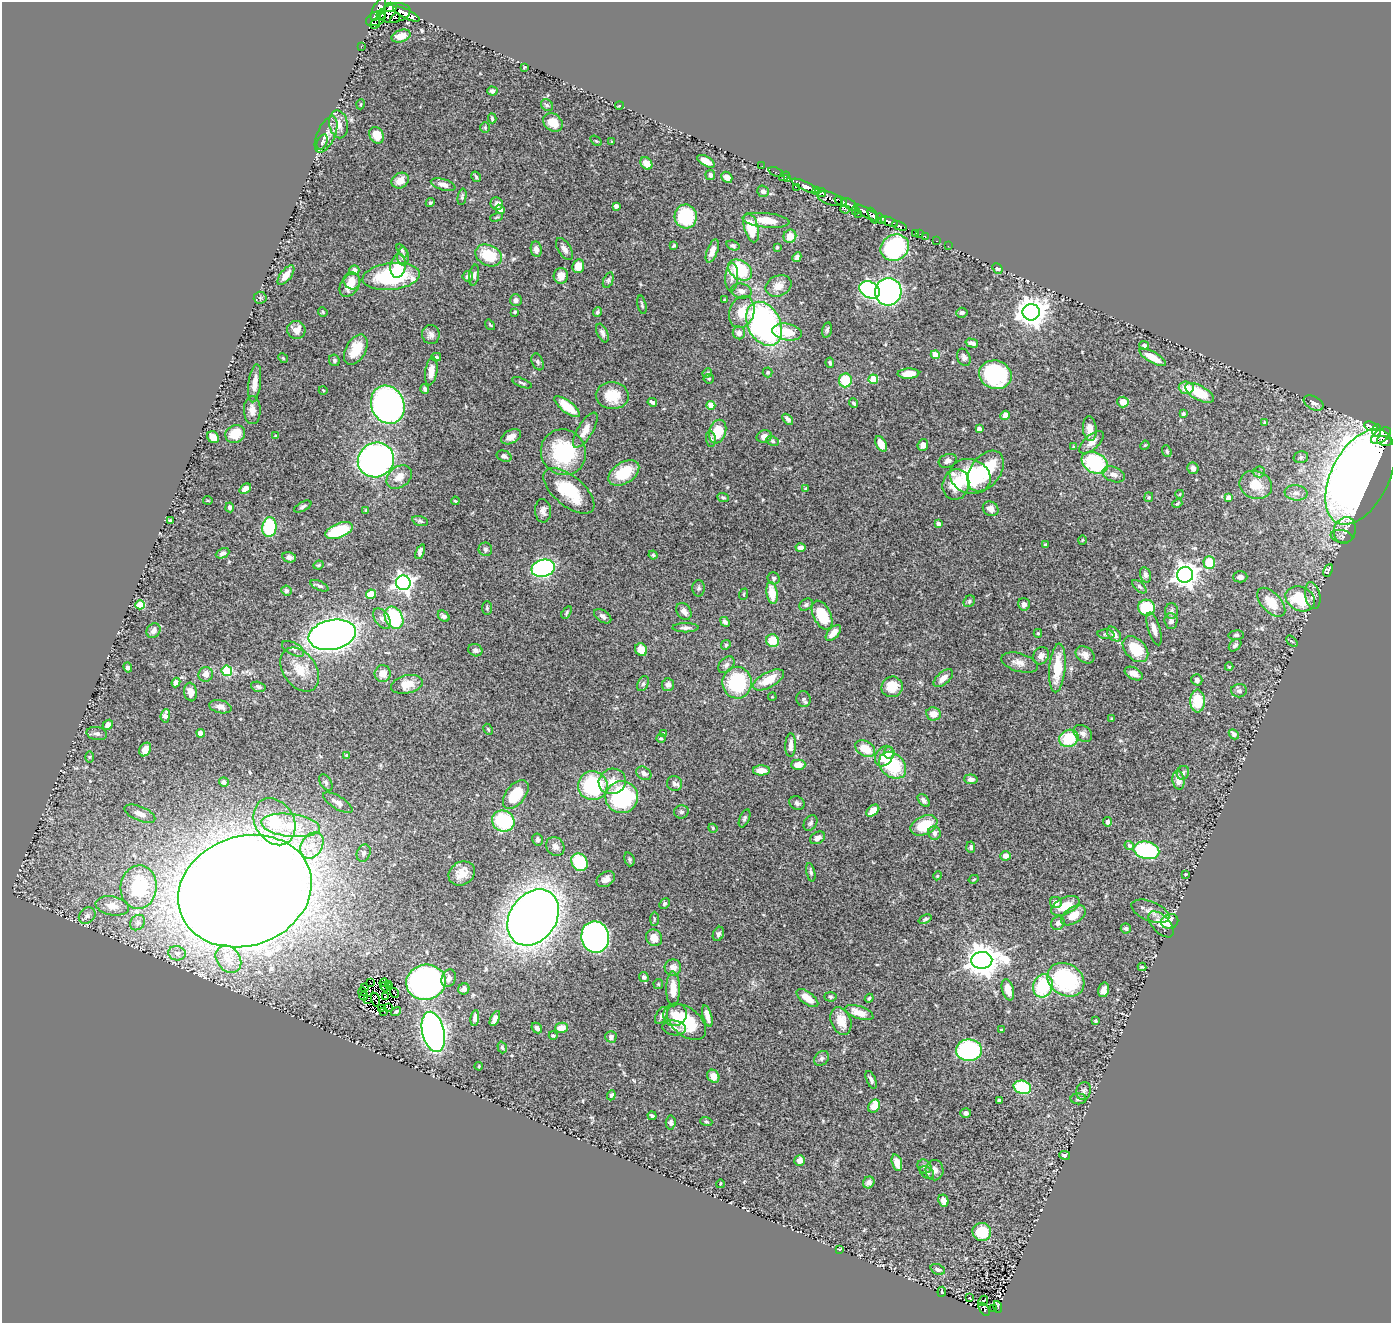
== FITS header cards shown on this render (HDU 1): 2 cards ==
NAXIS1  =                 1389
NAXIS2  =                 1321

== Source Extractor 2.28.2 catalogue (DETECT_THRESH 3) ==
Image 1389 x 1321 px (HDU 1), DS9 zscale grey, 1 PNG px = 1 image px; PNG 1393 x 1325 px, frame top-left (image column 1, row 1321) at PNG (2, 2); each listed source drawn as its Kron ellipse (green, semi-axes under 4 px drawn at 4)
Background 0.944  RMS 0.041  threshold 0.123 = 3 sigma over >= 5 px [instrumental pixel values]
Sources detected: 474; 6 with non-positive FLUX_AUTO (blend fragments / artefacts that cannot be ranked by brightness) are neither listed nor drawn; the other 468 listed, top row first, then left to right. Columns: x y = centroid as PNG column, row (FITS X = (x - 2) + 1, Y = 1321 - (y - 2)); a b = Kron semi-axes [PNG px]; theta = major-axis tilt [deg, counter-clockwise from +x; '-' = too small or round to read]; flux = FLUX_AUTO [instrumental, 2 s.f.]
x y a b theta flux
391 7 6 5 - 800
378 9 13 5 61 1400
395 13 16 9 13 1800
407 14 14 4 -26 1500
381 15 5 3 - 72
395 18 6 3 50 270
376 19 10 7 23 260
375 24 5 4 - 410
401 36 10 6 18 26
361 46 3 2 - 15
524 67 3 2 - 2
492 91 5 4 - 6.4
361 104 5 3 - 2.6
547 105 6 5 - 5.4
619 106 4 3 - 2.6
492 118 5 3 - 3.8
553 122 10 8 -35 40
339 124 14 9 -79 26
485 127 5 4 - 3
326 135 19 9 66 26
377 135 9 7 -61 25
596 141 6 3 -36 3.1
322 142 8 5 66 5.9
612 142 3 2 - 2.1
706 161 9 4 -30 27
646 163 7 5 -51 25
762 166 2 2 - 4.3
776 172 8 2 -22 21
710 175 5 4 - 7.4
784 176 5 3 - 35
476 177 5 4 - 4
727 177 6 5 - 18
788 179 3 3 - 34
400 181 9 7 32 24
443 185 13 5 -17 15
805 186 14 4 -25 1700
797 187 2 2 - 54
816 190 4 3 - 490
763 191 6 5 - 9
821 192 5 4 - 660
462 197 8 4 79 4.7
830 198 13 6 -19 430
841 201 6 4 -21 770
430 203 5 4 - 4.2
497 204 6 6 - 11
850 204 9 5 -29 530
616 206 4 4 - 13
500 209 5 4 - 12
845 209 5 3 - 140
855 210 4 3 - 43
867 213 14 4 -30 1700
858 214 3 2 - 73
686 216 12 11 - 190
873 216 8 4 -66 580
496 217 6 4 20 3.3
881 219 5 4 - 650
766 220 23 7 -6 43
889 222 9 4 -20 1600
899 226 8 3 -22 120
751 228 15 7 -75 74
915 233 4 3 - 73
920 234 2 2 - 5.6
790 236 7 6 - 35
925 237 3 2 - 20
937 241 3 2 - 13
733 245 7 4 -18 6.8
674 246 4 3 - 3
948 246 2 2 - 15
777 247 4 3 - 2.8
895 248 14 12 30 340
536 249 8 5 -82 14
564 249 12 6 -58 14
402 250 7 4 -58 4.8
712 251 12 5 69 18
489 255 14 10 -26 87
403 256 9 6 -90 7.7
797 257 5 4 - 9
398 266 12 7 81 32
578 266 7 6 - 41
997 268 6 4 -48 14
354 270 5 5 - 23
740 270 13 9 -34 140
286 275 12 5 52 22
474 275 11 5 82 8.4
391 276 29 13 6 290
468 276 5 5 - 9.7
561 276 8 7 - 20
732 277 14 6 87 15
608 280 8 5 69 5.9
352 281 8 8 - 28
350 285 13 9 56 42
779 286 13 10 24 29
870 290 11 8 -29 430
741 291 10 7 -13 15
888 292 14 13 - 730
260 298 6 6 - 5.9
516 300 6 6 - 9.1
724 300 3 3 - 2.9
642 305 9 4 -77 4.4
323 312 5 4 - 3.4
515 312 4 3 - 3.8
597 312 5 4 - 4.5
742 312 16 12 70 51
1031 312 8 8 - 3500
962 313 6 5 - 7
764 324 23 16 -63 690
490 325 6 3 -53 2.6
296 330 9 9 - 23
827 330 8 4 76 5.4
787 332 15 8 -9 57
602 333 10 5 -66 8.5
739 333 6 6 - 11
431 335 9 9 - 13
972 343 6 3 -15 10
1144 345 5 4 - 7.1
356 350 16 10 61 63
935 355 4 4 - 67
436 357 5 4 - 3.5
964 357 9 6 -67 8.4
1153 357 15 5 -30 41
283 358 5 4 - 2.9
334 360 6 5 - 5
538 362 9 5 -68 5.9
830 363 5 3 - 4.3
431 371 14 6 82 27
768 372 5 5 - 3.6
707 373 5 4 - 3.2
908 374 11 5 3 32
995 375 16 14 -19 240
709 379 5 5 - 3.8
873 379 5 4 - 76
845 380 7 6 - 78
255 383 19 6 83 27
522 383 11 3 -22 5.4
1186 388 7 6 - 36
425 389 5 3 - 6.2
323 390 4 3 - 2
1199 393 16 7 -29 76
612 396 16 13 -4 63
652 402 5 3 - 6
1123 402 5 5 - 28
854 403 5 3 - 4.3
1314 403 10 6 -27 11
388 405 20 16 -67 1100
711 405 4 4 - 61
567 407 15 6 -37 75
252 410 14 8 -89 19
1183 414 3 3 - 5.4
1005 415 5 4 - 21
788 419 6 4 -46 11
1265 423 4 3 - 4.3
1371 426 7 3 -22 230
979 429 4 4 - 9.5
1090 429 12 7 -83 25
585 430 20 7 59 27
1377 430 7 4 82 250
718 432 12 8 72 71
235 434 10 8 25 48
276 436 3 3 - 4.5
1381 436 11 6 35 520
213 437 6 5 - 35
511 437 11 6 28 19
764 437 7 6 - 17
711 439 8 5 -83 6.2
773 441 6 4 -27 4.4
1384 441 8 5 -12 240
1092 442 15 7 42 23
881 444 8 5 -64 33
923 445 6 5 - 16
1145 445 5 3 - 2.7
1073 446 4 2 - 2.1
1167 451 6 4 -72 5.1
563 452 23 22 - 210
504 456 8 5 -22 8.5
1301 457 7 6 - 7
376 460 18 17 - 1100
948 461 9 6 19 12
1095 463 14 10 -30 240
1193 468 6 5 - 13
986 471 23 15 53 140
1259 472 6 5 - 7.5
624 473 17 10 32 92
1114 474 12 7 -21 15
970 476 21 17 -20 170
399 477 14 10 39 29
1360 477 51 29 63 3600
956 484 15 13 76 95
1256 485 16 14 -20 52
245 489 6 4 37 13
806 489 4 4 - 3.4
569 491 31 15 -40 130
1296 493 11 7 -6 14
1180 494 4 2 - 1.9
1149 497 5 4 - 3.4
723 498 6 4 -24 5
1228 498 4 4 - 19
208 500 4 2 - 2.5
455 501 4 3 - 2.6
1177 503 5 4 - 3.2
230 507 5 4 - 8
303 507 9 4 28 6.1
991 509 8 7 - 16
366 510 3 3 - 2.6
543 511 12 8 -87 14
170 521 4 3 - 3.7
420 521 8 5 -15 5.4
939 524 4 4 - 18
269 527 10 7 85 220
1345 530 13 11 71 19
339 531 14 7 22 140
1342 536 11 6 -9 8.9
1082 540 4 3 - 2.3
1045 545 3 3 - 3.9
801 548 5 4 - 15
485 549 7 6 - 7
420 552 8 4 66 7.6
223 553 7 4 23 8.2
653 555 4 4 - 3.6
289 557 7 5 -16 9.6
1209 563 6 5 - 70
319 565 5 3 - 3.2
543 568 12 8 13 460
1328 570 7 2 65 2.9
1145 575 8 5 -75 8.2
1185 575 8 8 - 2000
1240 577 7 5 0 11
774 578 6 6 - 5.1
403 583 7 7 - 1100
319 586 9 4 -24 6.5
1139 587 9 4 -42 4.9
699 588 8 6 90 6.2
286 591 5 5 - 5.4
772 593 11 5 -81 42
371 594 5 4 - 54
744 594 6 3 71 2.9
1313 596 13 7 -78 15
1300 599 15 12 -27 130
969 601 6 5 - 4.7
1271 602 18 9 -46 60
1024 604 6 6 - 12
140 605 4 4 - 86
806 605 7 5 33 7
487 608 7 5 90 4.6
1147 608 8 8 - 150
684 611 9 6 -54 14
1171 611 8 6 -89 7.5
567 612 7 4 56 4.3
822 615 15 8 -64 90
444 616 6 5 - 8.4
603 616 9 5 -34 10
394 618 11 8 -61 200
382 619 12 7 -52 13
1171 621 8 6 -86 13
725 622 5 4 - 8.8
685 628 13 4 1 9.6
1154 629 17 6 -73 21
153 631 8 6 52 11
833 633 10 5 48 24
1038 633 4 4 - 3.5
1106 634 8 4 -5 4.7
1114 634 9 5 -49 17
332 635 24 15 12 2400
1236 635 8 4 5 5.2
772 641 6 6 - 57
1292 641 7 2 -44 2.8
726 645 5 4 - 4.4
1235 645 7 5 47 7.8
293 649 12 6 -28 9.6
1135 649 15 10 -46 85
475 650 7 6 - 7.8
641 650 6 6 - 36
1085 655 10 7 -35 17
1041 656 9 7 57 15
1020 663 19 9 -16 22
726 665 9 6 46 11
1229 667 4 4 - 2.5
128 668 5 4 - 7.6
1057 668 24 8 85 85
300 670 24 16 -56 58
227 671 5 5 - 130
206 674 7 7 - 18
383 674 8 8 - 25
1134 674 10 6 -27 18
943 678 12 6 41 21
768 680 17 7 28 55
1197 680 6 5 - 9.1
176 682 5 4 - 13
737 683 16 14 89 200
407 684 16 9 13 45
643 684 8 5 62 6
668 685 6 6 - 9.5
258 687 7 5 -15 6
892 687 11 10 - 53
1239 691 8 6 2 7
191 692 9 6 -81 17
772 697 4 3 - 2.2
803 699 8 7 - 7.2
1198 701 11 7 90 77
220 707 11 6 -13 13
933 714 7 6 - 30
165 716 7 4 83 20
1112 719 4 4 - 4.1
108 725 5 4 - 18
488 729 6 3 -63 3.2
201 733 4 4 - 45
1083 733 10 7 -37 12
97 734 10 6 -10 10
664 734 4 4 - 6.9
1234 734 6 4 -47 8.1
661 738 5 4 - 3.7
1069 738 10 8 29 110
791 745 12 5 87 19
145 749 7 5 58 20
865 749 11 7 -30 51
889 753 6 5 - 18
347 755 4 3 - 3.7
884 756 11 8 58 38
89 757 6 4 88 2.9
798 765 7 5 1 29
893 765 15 11 -46 150
761 770 8 5 0 26
644 773 8 6 -31 12
1183 773 7 6 - 6.7
971 779 7 5 -6 11
1178 780 9 6 -80 20
612 781 14 12 23 39
224 782 5 5 - 8.3
326 783 9 5 -57 6.2
674 784 8 7 - 8.4
593 786 15 14 - 230
516 794 17 9 52 90
622 797 16 16 - 300
924 800 7 5 -47 8.8
338 802 17 6 -31 18
797 803 8 6 -25 7.4
873 811 7 4 39 26
681 812 7 6 - 6.4
140 814 16 7 -23 25
744 818 9 5 67 5.7
503 821 11 10 - 190
274 822 25 19 -59 91
1108 822 4 4 - 6.9
810 823 8 6 59 7.4
291 825 29 11 -7 86
924 825 14 9 25 82
713 828 4 4 - 2.9
934 833 7 6 - 12
817 838 8 5 30 15
538 840 6 5 - 5.1
312 845 14 10 57 41
1129 845 5 4 - 8.6
555 846 10 8 -50 13
971 847 5 4 - 6.3
1146 850 13 8 -13 300
364 853 9 6 67 8.2
1006 856 5 4 - 19
629 859 7 5 -73 4.6
580 862 9 8 - 110
811 872 9 4 -79 6
462 873 14 11 31 37
1186 874 2 2 - 2.3
937 876 4 3 - 2.6
606 879 10 7 33 14
974 879 5 3 - 3
139 887 22 18 84 190
245 891 68 54 19 14000
1056 903 6 5 - 16
664 904 5 4 - 5.3
112 906 17 9 -10 37
1065 906 15 8 25 45
1150 911 20 9 -22 23
1073 915 14 8 32 40
87 916 9 7 44 14
533 917 30 23 55 3200
654 919 7 3 90 3.3
925 919 7 4 24 4.8
1170 921 9 7 16 64
138 923 8 7 - 9.7
1058 923 7 6 - 10
1161 924 16 8 -47 22
1126 928 5 5 - 5.1
718 934 7 5 65 6
595 937 16 14 -79 780
654 938 9 7 -56 25
177 953 9 7 -11 13
228 959 15 11 -53 35
982 960 10 8 2 5300
1142 967 4 4 - 3.4
673 968 8 8 - 18
644 977 5 4 - 6.5
449 978 9 7 67 13
1066 980 19 15 -32 280
370 982 2 2 - 2.6
426 982 20 17 11 1100
384 983 4 2 - 2.3
388 984 3 2 - 1.1
658 984 5 4 - 3.5
1043 986 12 9 74 140
364 987 3 2 - 1.4
385 987 5 2 - 2.1
390 987 2 2 - 5.1
464 989 6 5 - 11
673 989 18 6 -90 41
1008 990 11 5 -74 26
1104 990 7 5 77 16
363 992 4 3 - 2
395 993 5 2 - 3.8
364 996 4 2 - 4.5
385 996 4 2 - 1.6
830 997 6 4 -4 4.4
807 998 13 6 -37 33
869 998 4 3 - 4.7
368 1000 2 2 - 4.6
375 1000 7 3 -76 4.8
381 1008 2 2 - 2.4
389 1008 3 2 - 4.8
396 1011 5 3 - 4
384 1012 3 2 - 3.1
859 1013 15 6 -18 39
661 1015 9 5 59 7.7
675 1015 12 11 - 25
707 1016 11 4 -74 19
475 1018 8 3 81 8.1
495 1018 8 4 62 12
841 1021 14 10 -68 43
1096 1021 3 3 - 3.3
687 1022 23 13 -40 140
537 1028 6 4 -48 8.1
561 1028 6 5 - 27
674 1028 12 7 -7 12
1001 1030 3 2 - 2.2
433 1032 20 11 -77 1200
553 1036 4 4 - 5.2
611 1037 6 5 - 9.7
502 1047 6 4 -71 4.1
969 1050 13 11 1 390
822 1058 8 6 47 8.2
479 1066 4 3 - 2.4
713 1076 7 5 -55 26
871 1080 9 4 -67 7.5
1022 1087 9 6 -16 180
1084 1091 9 7 78 8.6
611 1095 5 4 - 5.8
1078 1099 8 5 -1 6.6
999 1100 4 3 - 6.7
874 1106 7 5 59 42
966 1113 5 5 - 7.8
652 1116 4 3 - 4.8
671 1122 7 5 85 7.5
706 1122 6 4 -18 3.4
1064 1155 5 4 - 6.8
800 1160 5 5 - 18
897 1163 8 5 -75 27
924 1166 7 6 - 7.7
935 1170 10 9 - 15
927 1172 8 5 -36 6.8
869 1182 6 5 - 11
720 1184 4 3 - 2.3
943 1201 6 5 - 19
982 1232 9 9 - 79
839 1249 3 2 - 2.5
938 1269 7 5 -21 10
942 1292 5 2 - 2.3
970 1298 3 2 - 2.4
983 1301 5 2 - 2.6
998 1307 6 2 -72 7.7
994 1308 3 2 - 5.5
984 1309 7 4 -53 51
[6 non-positive-flux detections neither listed nor drawn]